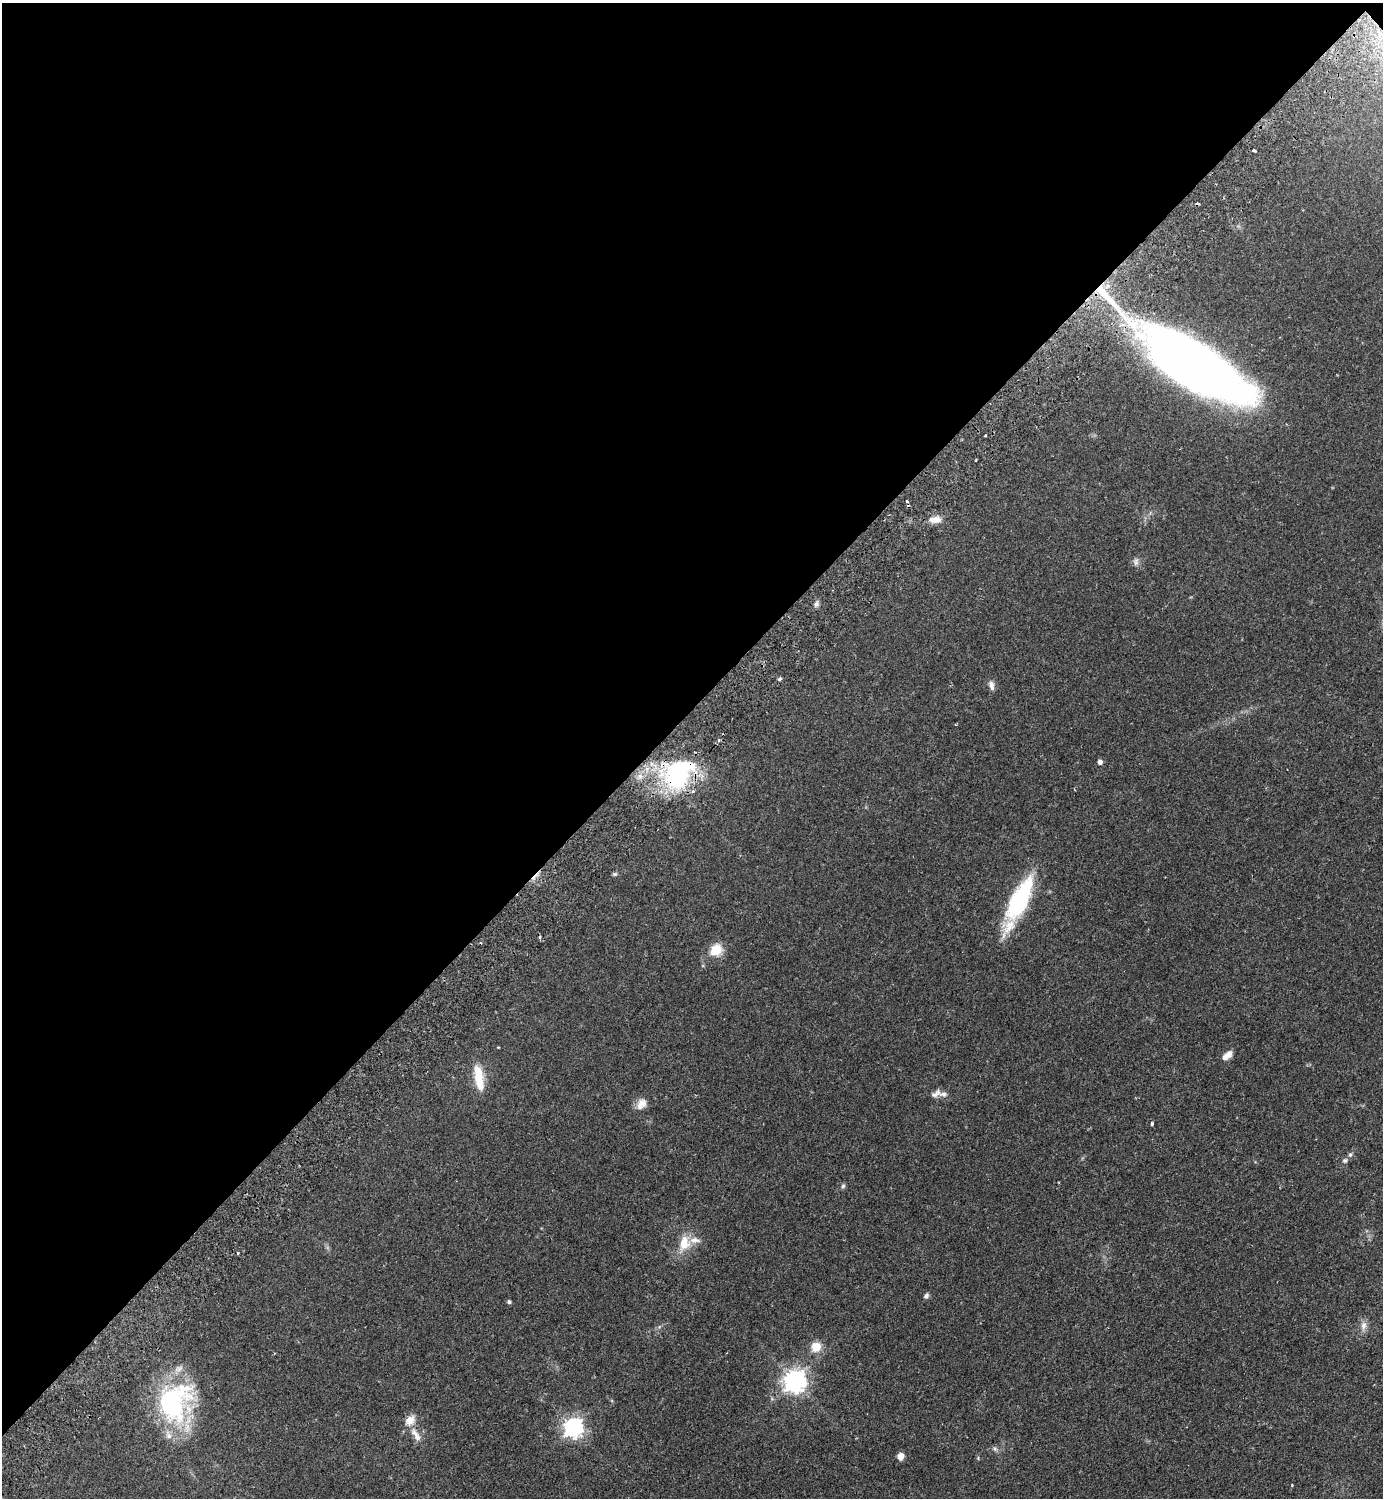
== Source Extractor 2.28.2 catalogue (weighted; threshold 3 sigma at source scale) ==
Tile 2 of 4 x 4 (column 2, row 1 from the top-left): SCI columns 1724-3104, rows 4534-6029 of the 6069 x 6073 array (HDU 1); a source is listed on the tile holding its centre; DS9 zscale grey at full resolution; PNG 1385 x 1500 px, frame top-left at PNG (2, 3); no overlay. Shown black and unused: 47% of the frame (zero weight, under 2 of 3 exposures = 3% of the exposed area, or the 3 px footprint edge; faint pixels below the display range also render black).
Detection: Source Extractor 2.28.2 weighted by HDU 2 'WHT'; one run over the whole footprint, this tile lists its part. Background 0.142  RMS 0.0068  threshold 0.0305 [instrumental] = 3 sigma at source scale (4.5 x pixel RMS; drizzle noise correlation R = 1.50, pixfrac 1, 0.05/0.05 arcsec/px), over >= 5 px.
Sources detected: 49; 1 inside a brighter object's white glare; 4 cosmic-ray / hot-pixel residue — not listed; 5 inside a brighter listed object's ellipse — not listed separately; the other 39 listed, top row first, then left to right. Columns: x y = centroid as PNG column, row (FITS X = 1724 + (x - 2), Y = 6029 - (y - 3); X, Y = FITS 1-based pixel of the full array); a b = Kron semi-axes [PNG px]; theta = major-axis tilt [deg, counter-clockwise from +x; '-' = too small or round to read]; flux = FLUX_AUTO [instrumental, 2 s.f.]
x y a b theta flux
1254 150 3 3 - 1.1
1106 295 53 10 -47 36
1195 365 104 35 -32 720
985 435 3 2 - 0.72
935 519 18 8 2 6
1136 562 10 7 84 2.4
816 604 8 6 65 2
780 679 5 4 - 1.1
991 685 12 7 -76 3.2
719 740 3 3 - 2.1
1100 762 5 5 - 2.9
678 774 41 31 51 81
615 874 6 5 - 1.1
1019 899 53 17 62 69
716 950 6 5 - 45
498 1047 4 2 - 0.43
1227 1055 12 6 41 5.6
478 1078 31 11 -84 16
936 1094 15 7 32 3.3
641 1104 15 11 54 5.8
1152 1124 3 3 - 2.2
1350 1155 7 5 73 1.5
1345 1160 7 7 - 1.5
843 1186 6 5 - 1.3
684 1243 22 14 74 13
238 1253 3 3 - 1.1
926 1296 7 5 52 1.8
509 1302 4 4 - 1.3
1363 1326 13 8 86 4
816 1347 5 5 - 29
274 1353 3 3 - 0.67
795 1381 8 7 - 500
172 1401 52 46 65 86
410 1420 16 11 45 7
573 1428 7 7 - 300
417 1437 14 8 -58 4.8
995 1449 6 6 - 1.6
901 1456 8 7 - 3.9
1292 1485 3 3 - 0.55
Overlapping masked pixels (flux is a lower limit): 3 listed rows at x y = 1106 295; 1195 365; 678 774
Isophote crosses this tile's border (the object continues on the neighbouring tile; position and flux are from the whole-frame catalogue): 1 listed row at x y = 1195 365